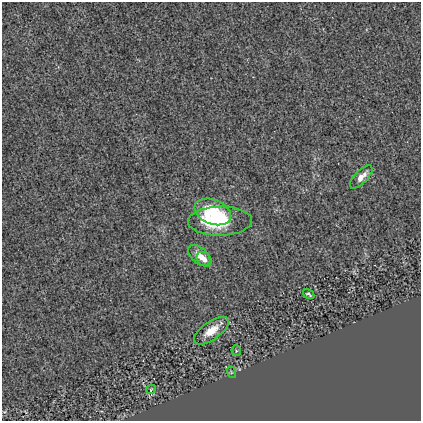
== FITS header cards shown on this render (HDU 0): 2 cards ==
NAXIS1  =                  419
NAXIS2  =                  419

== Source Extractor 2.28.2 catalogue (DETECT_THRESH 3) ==
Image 419 x 419 px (HDU 0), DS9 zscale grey, 1 PNG px = 1 image px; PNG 423 x 423 px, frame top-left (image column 1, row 419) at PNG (2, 2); each listed source drawn as its Kron ellipse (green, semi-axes under 4 px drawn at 4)
Background -3.02e-04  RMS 0.02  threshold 0.0591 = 3 sigma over >= 5 px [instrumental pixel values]
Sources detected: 10; all 10 listed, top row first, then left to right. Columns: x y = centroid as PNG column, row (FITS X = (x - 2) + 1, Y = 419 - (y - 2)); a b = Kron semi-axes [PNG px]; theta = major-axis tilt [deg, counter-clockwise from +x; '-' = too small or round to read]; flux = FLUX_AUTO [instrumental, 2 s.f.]
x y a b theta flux
361 177 15 6 46 12
213 212 19 12 -22 57
220 221 32 14 1 88
199 255 13 8 -42 13
204 259 8 6 -43 6.7
309 294 6 3 -31 2.2
211 331 20 9 35 20
236 351 5 4 - 1.6
231 372 6 3 -72 1.4
151 389 5 4 - 1.5